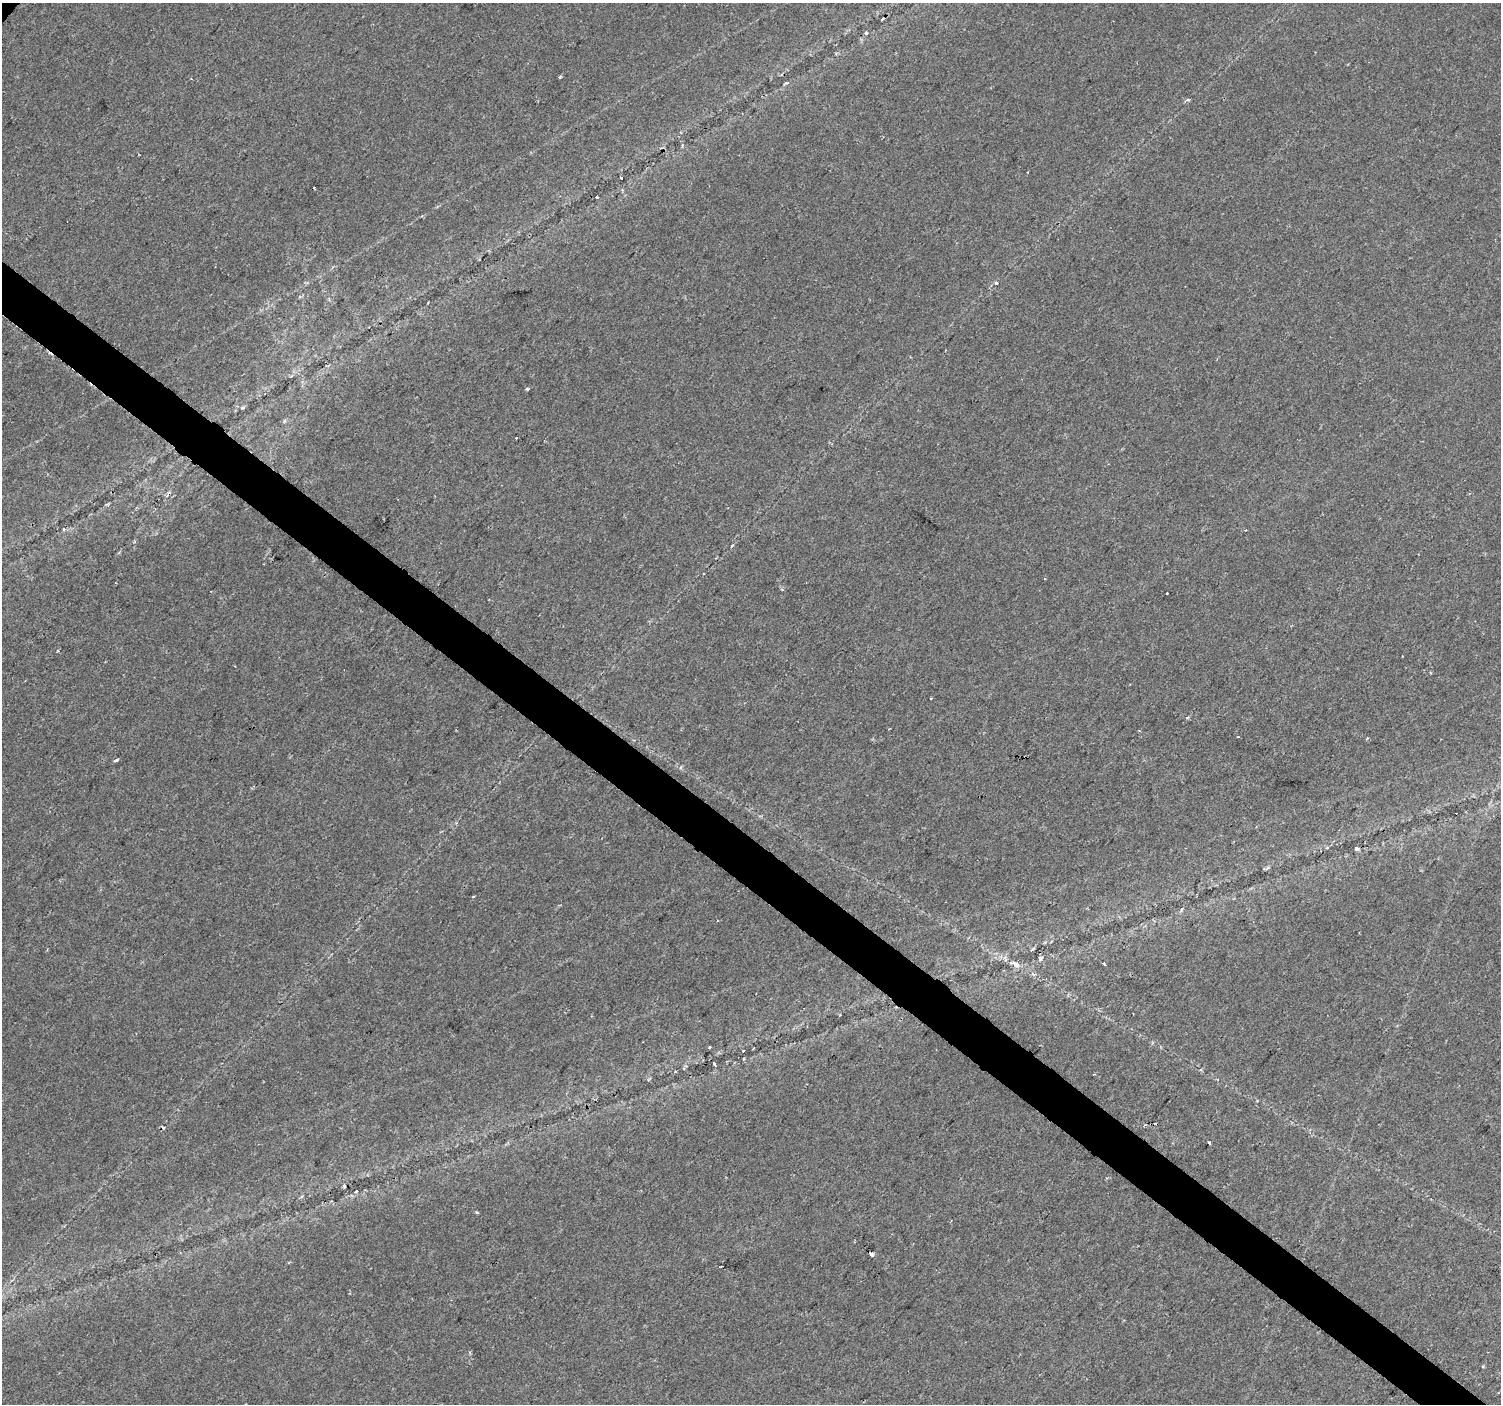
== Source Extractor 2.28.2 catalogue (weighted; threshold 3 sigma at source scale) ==
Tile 6 of 4 x 4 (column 2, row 2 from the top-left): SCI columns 1505-3003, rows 3047-4448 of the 6000 x 6025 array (HDU 1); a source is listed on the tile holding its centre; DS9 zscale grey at full resolution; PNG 1503 x 1406 px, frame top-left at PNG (2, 3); no overlay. Shown black and unused: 4% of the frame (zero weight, under 2 of 3 exposures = <1% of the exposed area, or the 3 px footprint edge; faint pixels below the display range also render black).
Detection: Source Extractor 2.28.2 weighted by HDU 2 'WHT'; one run over the whole footprint, this tile lists its part. Background 0.0239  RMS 0.0033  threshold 0.0147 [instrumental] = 3 sigma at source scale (4.5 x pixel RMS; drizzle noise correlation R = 1.50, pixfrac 1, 0.0396/0.0396 arcsec/px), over >= 5 px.
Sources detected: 39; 5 cosmic-ray / hot-pixel residue — not listed; the other 34 listed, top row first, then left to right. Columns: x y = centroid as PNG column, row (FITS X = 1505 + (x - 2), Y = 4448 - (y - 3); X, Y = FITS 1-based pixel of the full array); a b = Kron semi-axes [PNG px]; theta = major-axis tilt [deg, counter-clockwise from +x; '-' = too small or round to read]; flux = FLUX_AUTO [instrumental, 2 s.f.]
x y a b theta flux
882 19 3 2 - 0.74
866 32 4 4 - 0.44
560 77 3 3 - 0.7
786 83 6 3 35 0.43
1188 100 6 3 3 0.71
621 178 4 3 - 2.5
314 188 3 3 - 2.1
597 197 3 3 - 0.52
996 283 4 4 - 0.76
527 389 4 3 - 0.51
243 408 6 4 32 0.58
517 438 3 3 - 1.3
1245 530 3 3 - 0.48
732 546 6 2 44 0.35
1045 579 3 3 - 0.34
782 590 4 3 - 0.35
1167 594 3 3 - 3.2
58 650 4 3 - 0.58
116 760 4 3 - 1.3
1357 848 4 4 - 0.98
1181 910 6 3 71 0.43
1041 959 3 3 - 2.4
1016 964 14 7 -26 2.2
1104 964 4 3 - 1.5
710 1048 3 3 - 0.76
743 1051 3 3 - 0.55
714 1064 3 3 - 4.5
1093 1074 3 2 - 0.58
1209 1143 3 3 - 1.8
344 1186 4 4 - 0.5
356 1191 6 3 36 0.35
476 1212 5 3 - 0.32
871 1255 5 3 - 2.8
720 1267 3 2 - 0.27